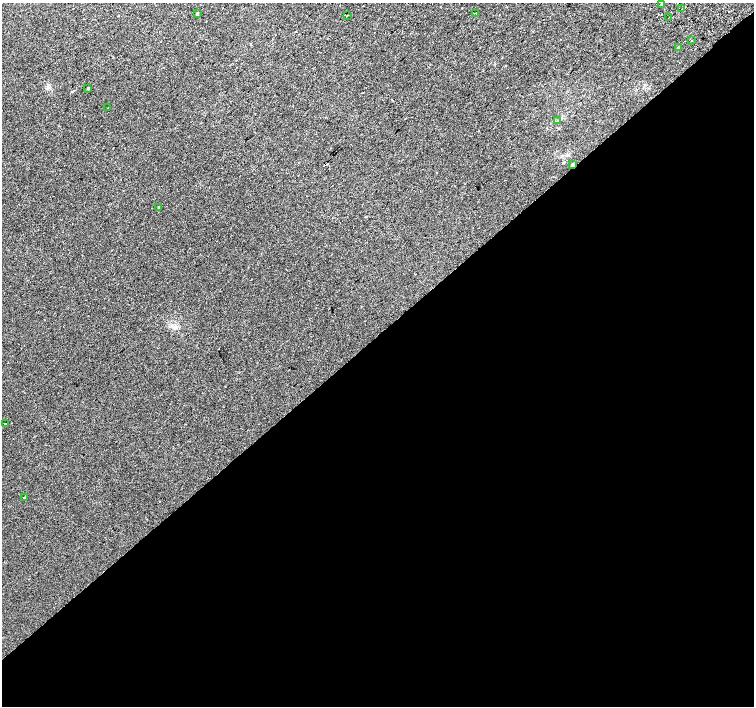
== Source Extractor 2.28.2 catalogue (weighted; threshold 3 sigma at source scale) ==
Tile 15 of 4 x 4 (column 3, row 4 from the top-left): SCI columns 3047-4550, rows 246-1652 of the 6086 x 6054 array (HDU 1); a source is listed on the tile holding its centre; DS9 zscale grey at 2 x 2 block average (1 PNG px = mean of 2 x 2 image px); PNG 756 x 708 px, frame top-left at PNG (2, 3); each listed source drawn as its Kron ellipse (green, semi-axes under 4 px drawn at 4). Shown black and unused: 53% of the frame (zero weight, under 2 of 3 exposures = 2% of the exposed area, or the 3 px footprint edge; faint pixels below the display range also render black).
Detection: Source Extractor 2.28.2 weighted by HDU 2 'WHT'; one run over the whole footprint, this tile lists its part. Background 0.00306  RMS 0.0038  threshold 0.017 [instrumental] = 3 sigma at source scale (4.5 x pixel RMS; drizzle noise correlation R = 1.50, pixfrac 1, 0.0396/0.0396 arcsec/px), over >= 5 px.
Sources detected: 15; all 15 listed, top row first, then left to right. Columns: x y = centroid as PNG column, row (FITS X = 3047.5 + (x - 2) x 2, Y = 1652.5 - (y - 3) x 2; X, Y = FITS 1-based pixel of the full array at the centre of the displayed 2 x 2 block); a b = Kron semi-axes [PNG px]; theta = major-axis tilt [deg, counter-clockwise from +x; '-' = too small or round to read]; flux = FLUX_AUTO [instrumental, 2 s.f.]
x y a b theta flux
661 4 2 2 - 2.3
682 9 2 2 - 2.3
197 13 3 2 - 1.2
476 13 2 2 - 0.39
347 15 2 2 - 0.31
669 17 2 2 - 3.6
692 41 2 2 - 2.6
678 48 3 3 - 1.2
88 88 3 2 - 1.1
108 108 2 2 - 1.1
558 121 3 2 - 0.52
573 165 3 2 - 2.3
159 207 2 2 - 0.95
5 423 2 2 - 0.89
24 498 3 3 - 0.75
Overlapping masked pixels (flux is a lower limit): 1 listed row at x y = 573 165
Diffuse or blended objects may show on this block-average render without a row.